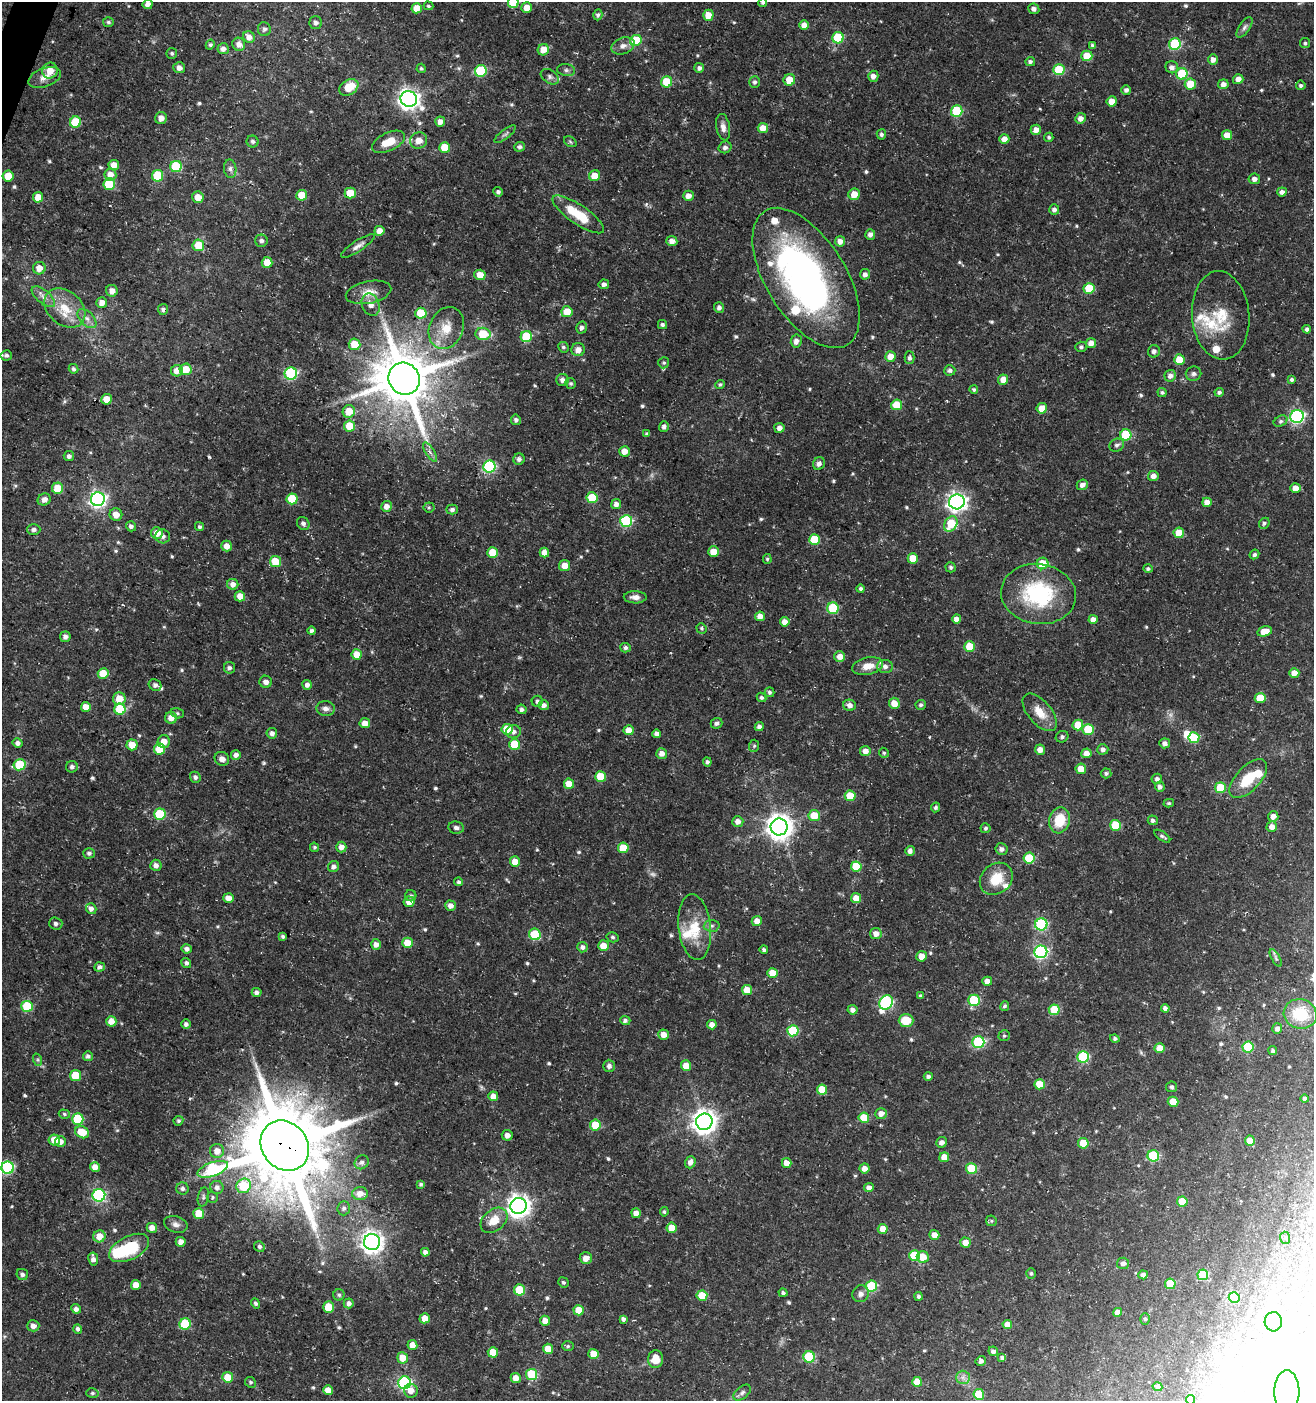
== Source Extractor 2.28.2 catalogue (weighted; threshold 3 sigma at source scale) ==
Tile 11 of 4 x 4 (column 3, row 3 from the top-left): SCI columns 2833-4144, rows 1409-2807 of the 5730 x 5606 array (HDU 1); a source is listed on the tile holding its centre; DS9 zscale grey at full resolution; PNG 1316 x 1403 px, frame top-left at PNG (2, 2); each listed source drawn as its Kron ellipse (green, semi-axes under 4 px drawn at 4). Shown black and unused: <1% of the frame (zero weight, under 3 of 5 exposures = <1% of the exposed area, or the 3 px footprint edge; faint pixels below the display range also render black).
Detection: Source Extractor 2.28.2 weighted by HDU 2 'WHT'; one run over the whole footprint, this tile lists its part. Background 0.0259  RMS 0.0022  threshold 0.0101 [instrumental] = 3 sigma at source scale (4.5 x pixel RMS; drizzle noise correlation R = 1.50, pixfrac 1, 0.0396/0.0396 arcsec/px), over >= 5 px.
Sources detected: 617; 6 too faint to see at this stretch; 7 inside a brighter object's white glare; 2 cosmic-ray / hot-pixel residue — neither listed nor drawn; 10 inside a brighter listed object's ellipse — not listed separately; of the other 592, all 500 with FLUX_AUTO >= 0.374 (the completeness limit of this list) listed and drawn (92 fainter detections not listed), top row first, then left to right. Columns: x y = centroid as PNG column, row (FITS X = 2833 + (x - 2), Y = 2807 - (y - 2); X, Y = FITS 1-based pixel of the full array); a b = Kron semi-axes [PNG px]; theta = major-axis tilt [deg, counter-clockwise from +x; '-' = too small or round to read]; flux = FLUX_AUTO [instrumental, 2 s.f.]
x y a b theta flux
513 2 5 5 - 8.2
763 2 4 4 - 0.42
148 4 5 5 - 1.1
428 6 5 4 - 0.38
527 7 5 5 - 2.2
417 8 5 5 - 2.8
1034 9 5 5 - 0.98
598 15 5 4 - 0.51
708 15 5 5 - 3
108 22 5 5 - 0.45
316 23 6 6 - 0.79
804 25 5 5 - 2.2
1244 27 12 5 56 0.8
264 29 7 6 - 0.66
249 37 6 5 - 1.7
838 38 6 5 - 12
636 40 6 5 - 8.1
1305 43 5 5 - 0.43
239 44 7 6 - 1.5
1175 44 6 5 - 19
210 45 5 4 - 0.39
1093 45 4 4 - 0.51
623 46 12 8 20 1.4
223 49 6 5 - 1.2
543 50 6 5 - 2.9
172 53 5 5 - 0.43
1087 56 5 5 - 5.3
1213 59 5 5 - 1.3
1030 62 5 4 - 0.6
1172 67 6 6 - 1.1
179 68 6 5 - 1.2
421 68 5 4 - 0.37
699 68 5 5 - 0.65
566 70 9 6 -9 0.64
1059 70 5 5 - 12
50 71 8 7 - 2.8
481 71 6 5 - 15
1182 74 6 5 - 12
873 76 5 5 - 1.2
45 77 17 9 20 1.9
550 77 10 6 -34 0.84
1238 79 5 5 - 1.5
789 80 6 5 - 3.6
667 82 5 5 - 7.1
755 82 6 5 - 0.56
1190 84 5 5 - 4.8
1223 84 5 5 - 1.2
1301 85 5 5 - 0.46
349 87 10 7 31 4.2
1126 90 5 5 - 0.66
409 99 8 7 - 140
1112 101 5 5 - 2.4
957 111 6 6 - 13
161 118 6 6 - 1.5
1080 118 5 5 - 1.3
75 122 5 5 - 8.9
440 122 5 5 - 1.4
723 127 13 6 -80 1.4
763 128 5 5 - 2.5
1036 130 5 5 - 1.5
505 134 13 4 37 0.66
881 134 5 4 - 0.61
1227 135 5 5 - 2.5
1049 137 5 4 - 0.41
1004 139 5 5 - 1.6
253 141 6 6 - 0.62
419 141 9 8 - 2.5
389 142 18 9 25 4
570 142 7 5 -32 0.42
445 147 5 5 - 4.7
520 147 5 5 - 0.62
725 147 6 6 - 0.86
114 165 5 5 - 2.3
176 166 6 5 - 12
230 169 9 6 -81 0.83
110 174 6 6 - 2
8 176 5 5 - 3.3
158 176 5 5 - 11
595 176 6 5 - 3.3
1254 179 5 5 - 0.97
109 184 6 5 - 9.9
498 192 5 4 - 0.57
1282 192 5 4 - 0.98
350 193 5 5 - 4.7
854 194 6 5 - 3.1
302 195 5 5 - 4.8
688 196 5 5 - 1.5
38 197 5 5 - 3
198 197 6 5 - 2.6
1054 210 5 5 - 0.78
578 214 30 9 -34 7.9
379 231 5 5 - 2
870 234 5 5 - 0.95
261 241 6 6 - 0.72
672 241 5 5 - 1.4
840 241 5 5 - 1.5
198 245 6 6 - 5.1
358 246 20 5 33 1.2
267 262 5 5 - 3.1
39 268 6 6 - 2.1
865 274 5 5 - 0.92
480 275 5 5 - 3.1
806 278 79 40 -58 89
604 284 5 5 - 0.89
1089 288 5 5 - 6.8
112 291 6 5 - 1.2
368 292 23 11 12 3.1
43 297 14 6 -40 1.4
102 303 5 5 - 1.6
371 305 11 8 -67 1.8
65 308 23 17 -41 6.4
719 308 5 5 - 0.84
163 309 5 5 - 0.57
567 312 5 5 - 4.1
421 313 5 5 - 6.8
1221 315 44 28 -85 9.9
87 319 12 6 -45 1.3
662 324 4 4 - 0.56
446 328 21 17 66 4.8
581 328 6 5 - 0.8
1307 329 4 4 - 0.61
483 334 7 6 - 6.7
526 337 6 5 - 12
796 341 6 5 - 1.2
1091 343 5 5 - 2.1
354 344 6 5 - 5.3
563 347 5 5 - 0.5
1081 347 5 5 - 0.52
578 350 7 6 - 1.6
1154 351 6 6 - 0.84
6 355 5 5 - 0.57
890 356 5 5 - 2.6
910 358 6 5 - 0.71
1179 360 5 5 - 4.3
664 363 6 5 - 0.41
73 369 5 4 - 0.5
186 369 6 5 - 4.4
950 370 5 5 - 0.66
177 371 6 5 - 2
291 374 6 6 - 27
1194 374 8 7 - 0.73
1170 376 6 5 - 1.1
404 379 16 15 - 1400
562 380 6 6 - 0.91
1003 380 5 5 - 2.2
1291 380 4 4 - 0.57
570 383 6 5 - 0.42
720 384 5 4 - 0.39
974 390 4 4 - 0.39
1162 392 5 4 - 0.4
1219 392 4 4 - 0.55
107 399 5 5 - 2.6
897 405 5 5 - 6.6
1042 408 5 5 - 3.1
349 411 6 6 - 3.8
1297 416 7 6 - 42
516 420 5 5 - 0.7
1281 421 7 5 27 0.56
349 426 5 5 - 5.1
664 427 5 5 - 0.8
779 428 5 5 - 1.1
647 434 4 4 - 0.47
1126 435 5 5 - 13
1117 445 7 6 - 0.72
624 451 5 5 - 2.3
430 452 11 4 -58 0.84
69 456 5 5 - 0.78
519 459 6 5 - 0.78
819 464 6 5 - 1
489 466 6 6 - 31
1153 476 5 5 - 1.4
1082 485 6 5 - 1
58 488 5 5 - 4.6
1295 488 5 5 - 2
592 498 5 5 - 8.1
44 499 7 6 - 1.3
98 499 7 7 - 73
292 499 5 5 - 8.8
957 502 8 7 - 110
1207 502 5 4 - 1.7
616 504 5 5 - 1.1
386 506 5 5 - 1.5
429 507 5 5 - 0.38
452 510 6 5 - 0.67
116 514 6 6 - 2
626 521 6 6 - 21
303 523 7 6 - 0.74
1264 523 6 4 47 0.5
951 524 8 6 58 8.1
131 526 5 5 - 0.74
199 527 5 4 - 0.48
34 530 7 5 0 0.75
157 533 6 5 - 2.6
1179 533 5 5 - 4
163 536 7 7 - 0.85
814 540 5 5 - 7.7
227 546 5 5 - 2
492 552 5 5 - 4.8
544 552 5 4 - 1.7
713 552 5 5 - 3.8
1254 554 5 4 - 0.48
913 558 5 5 - 4
767 559 5 4 - 0.38
275 561 5 5 - 5.8
1042 563 6 5 - 5
565 566 5 5 - 2.3
951 567 5 5 - 0.47
1148 569 4 4 - 0.43
233 584 5 5 - 1.4
861 589 4 4 - 0.54
1038 594 37 30 -8 22
240 596 5 5 - 2.2
635 597 11 6 -2 1.3
833 608 6 5 - 16
760 616 5 5 - 2.1
956 619 4 4 - 1.4
1093 619 4 4 - 1.5
785 622 5 4 - 1.9
701 628 5 5 - 0.39
312 631 4 4 - 0.69
1265 631 7 5 15 2.9
65 637 5 5 - 0.94
970 647 5 5 - 6.2
625 648 5 4 - 0.62
357 655 5 5 - 3.3
840 656 5 5 - 1.9
868 666 16 8 11 3
885 666 8 6 -1 0.92
229 668 6 5 - 0.67
103 673 5 5 - 4.9
1294 673 5 5 - 1.9
266 682 6 6 - 1
155 685 6 5 - 0.87
307 685 5 5 - 0.95
769 692 5 5 - 0.48
761 697 5 4 - 0.46
1260 698 5 5 - 5.2
119 699 6 6 - 3.8
537 701 5 5 - 0.57
894 703 6 5 - 2.8
544 705 5 5 - 1.1
849 705 6 5 - 1.2
921 705 5 5 - 0.51
86 707 5 5 - 2.2
326 708 9 7 -8 1.1
120 709 5 5 - 9.5
521 709 5 4 - 0.68
1040 712 22 11 -49 3.9
177 713 7 5 -17 0.39
171 718 6 6 - 1.9
365 723 5 5 - 2
716 723 6 5 - 0.75
1078 725 5 5 - 5.1
759 727 4 4 - 1
507 729 5 5 - 6.8
1088 729 5 5 - 9.4
629 730 5 5 - 2.6
514 732 7 6 - 0.94
272 733 5 5 - 1.1
657 734 4 4 - 1.1
1062 737 6 5 - 0.59
1194 738 5 5 - 9.7
164 742 6 6 - 2.1
18 743 5 5 - 0.89
1165 743 5 5 - 0.74
515 744 5 5 - 7.8
132 745 5 5 - 3.5
754 746 6 5 - 0.38
159 749 5 5 - 5.6
1103 749 5 5 - 0.89
1040 750 5 5 - 1.7
865 751 5 5 - 1.8
884 753 5 4 - 0.4
1086 753 5 5 - 1.8
662 754 5 5 - 1.4
236 755 5 4 - 1.1
222 759 7 6 - 1.4
707 762 4 4 - 0.59
20 765 6 5 - 12
72 767 6 5 - 0.64
1081 769 5 5 - 2.6
1106 773 5 5 - 0.54
195 777 5 5 - 0.85
601 777 5 5 - 6.8
1157 779 5 5 - 0.75
1248 779 24 12 46 7.2
569 784 5 5 - 3.1
1160 787 5 5 - 0.84
1220 788 5 5 - 7.5
850 796 5 5 - 4.7
1169 803 5 4 - 0.38
936 807 5 4 - 0.47
160 814 6 5 - 11
814 816 6 5 - 4.9
1273 816 5 5 - 1.4
1060 820 13 10 75 6.2
1153 820 5 5 - 0.69
738 821 5 5 - 1.5
1116 825 5 5 - 10
779 827 8 8 - 250
1272 827 5 5 - 1.6
456 828 8 6 -8 0.7
986 828 5 5 - 0.45
1162 836 9 4 -35 0.58
314 847 5 4 - 0.41
341 847 5 5 - 1.4
623 848 5 5 - 6.1
1001 849 6 6 - 0.87
910 851 5 4 - 0.92
89 853 5 5 - 0.65
1029 858 5 5 - 10
515 862 5 5 - 2.6
156 865 6 5 - 1.1
333 867 6 5 - 0.92
856 867 5 5 - 7
996 879 18 14 40 5.5
459 882 4 4 - 0.49
411 896 5 5 - 0.49
228 898 5 5 - 1.7
856 898 5 5 - 2.9
409 902 5 5 - 1.9
450 906 5 5 - 1.4
91 909 5 5 - 1.1
757 921 5 5 - 2
56 923 7 6 - 0.66
1041 924 6 6 - 28
712 926 8 6 2 0.67
695 927 33 16 -84 7.1
535 934 6 5 - 10
876 934 5 5 - 1.6
283 936 4 3 - 0.46
613 937 6 5 - 0.49
407 943 5 5 - 4.8
376 944 5 5 - 1.3
603 946 5 5 - 3.1
582 947 5 5 - 0.86
187 949 5 4 - 0.95
764 950 4 3 - 0.47
1041 952 6 6 - 42
921 956 5 5 - 2.3
1276 958 10 4 -60 0.53
186 963 5 4 - 0.6
100 967 5 4 - 0.91
772 973 5 5 - 4.1
987 981 5 4 - 1.8
747 990 5 5 - 3.4
257 992 5 4 - 0.81
920 996 4 3 - 0.4
974 1000 5 5 - 13
886 1002 8 6 60 32
27 1006 5 5 - 11
1005 1006 5 4 - 0.43
1165 1008 4 4 - 0.87
852 1010 5 4 - 0.98
1054 1010 5 5 - 7.2
1300 1014 16 15 - 8.5
625 1020 5 4 - 0.61
906 1020 7 6 - 5.1
111 1021 5 5 - 2.2
186 1024 4 4 - 0.7
712 1025 4 4 - 1.4
1277 1029 5 5 - 0.8
793 1031 5 5 - 13
664 1035 5 5 - 2
1004 1036 6 5 - 0.39
1115 1038 5 4 - 0.5
978 1042 6 6 - 24
1248 1047 5 5 - 11
1160 1048 5 5 - 3
1273 1051 4 4 - 0.54
88 1056 5 5 - 0.7
1083 1057 6 5 - 19
38 1060 6 4 -71 0.4
609 1066 6 5 - 0.76
686 1066 5 5 - 3.4
75 1075 5 5 - 7.5
928 1076 4 4 - 0.67
1040 1084 5 5 - 5.8
1172 1087 5 5 - 0.54
822 1090 5 5 - 5.3
493 1096 5 4 - 2
1305 1099 4 4 - 0.51
1173 1102 5 5 - 4.5
64 1114 6 4 -18 0.39
881 1114 6 5 - 1.5
864 1118 5 5 - 6.7
78 1119 5 5 - 12
178 1121 5 4 - 0.43
704 1122 8 8 - 210
595 1125 5 5 - 6.2
82 1132 7 5 -28 4.9
507 1135 5 5 - 1.1
54 1140 6 5 - 2.9
1250 1141 5 5 - 2.4
61 1142 5 5 - 1.4
942 1142 5 5 - 1.2
1083 1143 5 5 - 5.2
285 1146 26 22 -53 2600
217 1151 7 7 - 2.2
1153 1156 6 5 - 17
944 1157 5 5 - 2.6
362 1162 7 6 - 0.59
690 1162 6 5 - 1.2
787 1163 5 5 - 2
95 1167 5 5 - 1.7
8 1168 6 6 - 28
864 1168 5 5 - 1.5
213 1169 16 7 19 27
971 1169 5 5 - 8.8
421 1184 4 3 - 0.4
244 1186 7 7 - 9.7
217 1187 7 6 - 0.97
182 1188 6 6 - 0.8
869 1188 5 4 - 1.1
360 1194 8 6 3 2.2
99 1195 6 6 - 36
203 1197 9 5 78 0.58
212 1197 5 5 - 0.39
1182 1202 5 5 - 5.6
519 1206 8 8 - 170
344 1208 7 6 - 0.7
664 1212 5 4 - 0.4
636 1213 5 4 - 1.7
199 1214 5 5 - 4.5
494 1220 15 10 41 3.7
991 1221 6 5 - 0.39
176 1224 12 8 -16 1.1
152 1228 5 5 - 1.5
672 1228 5 5 - 3.7
883 1229 5 5 - 2.3
934 1235 5 5 - 1.7
99 1236 6 6 - 2.8
1285 1238 6 5 - 0.4
181 1242 5 5 - 1.2
372 1242 8 8 - 160
965 1242 5 5 - 2.1
259 1247 5 5 - 0.53
129 1248 22 11 27 12
425 1252 4 4 - 0.84
915 1256 5 5 - 10
923 1257 6 6 - 3.5
586 1258 6 6 - 1.7
93 1259 7 5 -80 1.1
1123 1263 6 6 - 0.81
1031 1273 5 4 - 0.41
22 1274 6 5 - 0.82
1143 1275 4 4 - 0.79
1203 1275 5 5 - 8.3
563 1282 5 5 - 0.44
1170 1284 5 5 - 7.8
136 1285 5 5 - 2.2
872 1286 5 5 - 15
519 1290 5 5 - 8.7
783 1293 4 4 - 0.53
861 1294 8 8 - 1.1
339 1295 6 5 - 0.46
702 1296 5 5 - 5.6
919 1296 4 4 - 0.61
1234 1297 5 5 - 6.7
256 1303 5 4 - 0.49
349 1303 5 5 - 0.87
329 1307 5 5 - 5.7
76 1309 5 4 - 0.93
579 1310 5 5 - 3.9
1117 1312 4 4 - 1.3
425 1318 5 5 - 3.3
623 1319 4 4 - 0.75
1145 1319 6 5 - 0.39
545 1321 5 5 - 2
1273 1322 9 8 - 1.8
185 1324 6 5 - 12
1007 1324 5 4 - 2.3
33 1326 6 5 - 1.3
78 1329 5 4 - 0.71
412 1345 5 5 - 1.7
568 1346 6 5 - 0.4
548 1349 5 5 - 3.6
993 1351 5 4 - 0.76
493 1352 5 5 - 4.6
594 1354 5 5 - 3.4
809 1357 5 5 - 13
403 1358 5 5 - 3.4
1002 1358 4 4 - 0.61
656 1359 9 7 87 3.6
981 1361 5 5 - 0.76
532 1374 5 5 - 11
228 1377 5 5 - 4.5
963 1377 7 6 - 0.92
516 1378 5 5 - 2.1
250 1382 6 5 - 0.4
917 1382 5 5 - 3.8
404 1383 6 6 - 38
1157 1387 5 4 - 0.47
328 1390 5 5 - 2.2
411 1391 7 7 - 1.5
1287 1392 21 12 90 22
92 1393 6 5 - 0.45
742 1393 10 6 38 0.77
979 1394 5 5 - 8.6
1191 1400 5 4 - 1.4
Overlapping masked pixels (flux is a lower limit): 1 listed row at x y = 285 1146
Isophote crosses this tile's border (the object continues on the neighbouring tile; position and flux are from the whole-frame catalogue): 4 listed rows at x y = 513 2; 763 2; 1287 1392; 1191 1400